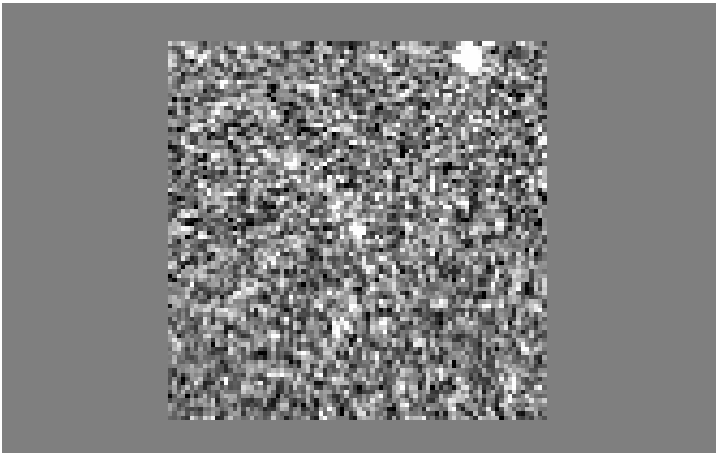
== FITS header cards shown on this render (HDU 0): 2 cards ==
NAXIS1  =                  714 / Axis Length
NAXIS2  =                  450 / Axis Length

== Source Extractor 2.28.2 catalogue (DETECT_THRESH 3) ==
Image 714 x 450 px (HDU 0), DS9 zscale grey, 1 PNG px = 1 image px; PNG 718 x 454 px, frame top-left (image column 1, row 450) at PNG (2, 3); no overlay
Background 13300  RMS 11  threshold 33.6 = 3 sigma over >= 5 px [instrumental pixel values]
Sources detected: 23; all 23 listed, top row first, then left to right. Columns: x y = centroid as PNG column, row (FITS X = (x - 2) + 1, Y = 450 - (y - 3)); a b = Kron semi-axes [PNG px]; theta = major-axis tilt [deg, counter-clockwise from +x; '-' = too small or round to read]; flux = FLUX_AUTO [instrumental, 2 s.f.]
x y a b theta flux
469 58 28 25 -39 52000
200 60 7 4 0 1200
385 64 7 4 90 1500
225 82 7 4 0 1700
314 86 16 7 -6 4100
402 95 10 4 0 1800
432 116 6 4 0 880
293 163 16 11 43 7300
432 185 10 6 -90 2300
544 185 6 6 - 1600
228 194 15 4 0 2000
447 207 11 3 -5 1300
357 229 22 16 11 11000
372 289 7 4 0 1400
329 292 6 4 0 1100
381 301 6 4 -90 900
441 301 9 7 76 2900
346 323 7 7 - 2700
337 329 21 7 89 6600
273 335 8 5 0 2000
523 348 7 6 - 2100
402 387 10 8 90 2900
513 387 7 5 -90 2000